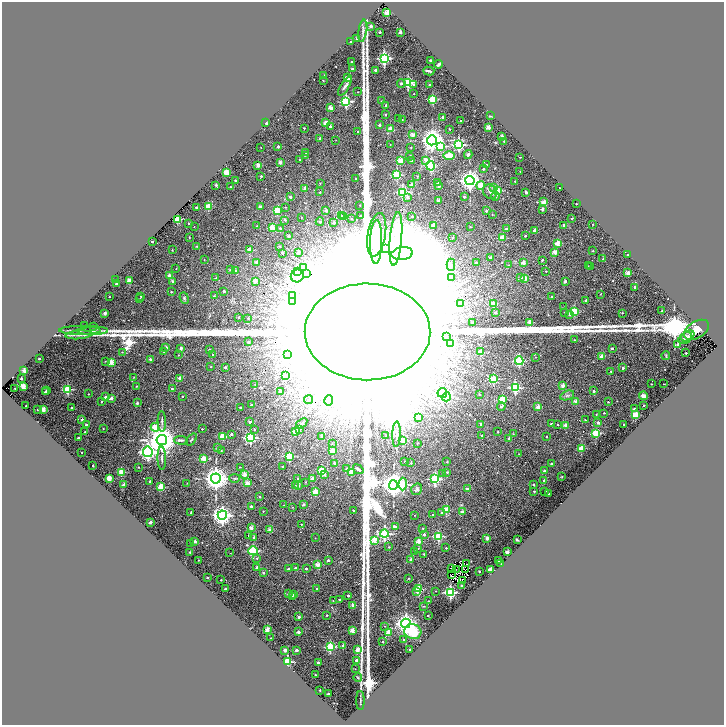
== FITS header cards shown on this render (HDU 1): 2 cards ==
NAXIS1  =                 1444
NAXIS2  =                 1445

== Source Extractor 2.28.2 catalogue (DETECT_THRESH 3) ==
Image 1444 x 1445 px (HDU 1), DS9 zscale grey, zoomed out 1/2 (1 PNG px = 2 x 2 image px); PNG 726 x 727 px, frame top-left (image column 1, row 1445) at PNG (2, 2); each listed source drawn as its Kron ellipse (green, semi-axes under 4 px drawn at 4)
Background 0.226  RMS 0.036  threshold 0.107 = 3 sigma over >= 5 px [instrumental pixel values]
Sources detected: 582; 69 cannot appear on this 1/2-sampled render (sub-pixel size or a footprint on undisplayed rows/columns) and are neither listed nor drawn; of the other 513, the 500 brightest by FLUX_AUTO listed and drawn (13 fainter detections omitted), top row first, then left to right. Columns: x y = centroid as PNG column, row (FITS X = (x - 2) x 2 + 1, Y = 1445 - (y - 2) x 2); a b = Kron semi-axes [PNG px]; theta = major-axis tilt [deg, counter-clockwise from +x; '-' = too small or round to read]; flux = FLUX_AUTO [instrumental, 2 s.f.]
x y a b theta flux
387 13 3 2 - 1.8e+02
371 26 2 2 - 5.0e+01
363 31 11 3 82 1.9e+01
380 32 2 2 - 3.0e+01
400 32 2 2 - 5.5e+01
357 38 2 2 - 5.1e+01
351 41 2 2 - 3.6e+01
384 58 4 3 - 1.3e+03
430 60 2 2 - 1.4e+01
351 61 2 2 - 1.8e+01
438 64 4 2 - 1.5e+01
352 69 2 2 - 3.1e+01
376 70 2 2 - 3.8e+01
429 71 5 2 - 1.1e+01
324 75 2 2 - 6.5e+00
348 78 2 2 - 1.5e+02
323 80 2 1 - 5.4e+00
408 83 3 3 - 6.3e+02
401 84 4 3 - 1.5e+01
414 84 3 2 - 2.3e+01
429 85 2 2 - 1.8e+01
345 86 11 4 58 2.2e+01
358 92 2 2 - 4.3e+00
414 94 2 1 - 4.8e+00
432 99 3 3 - 4.0e+02
346 101 4 4 - 5.9e+02
381 101 3 2 - 3.3e+00
386 105 2 2 - 1.6e+01
331 108 2 2 - 1.3e+02
386 115 2 2 - 1.4e+01
490 116 4 2 - 4.2e+00
442 117 2 2 - 2.4e+01
398 118 2 1 - 3.1e+00
402 120 2 2 - 6.1e+00
461 121 2 2 - 7.0e+00
266 123 3 2 - 3.5e+01
325 123 3 2 - 9.5e+01
379 125 2 2 - 2.6e+01
330 126 2 2 - 1.5e+01
488 127 2 2 - 1.0e+02
304 128 2 2 - 8.3e+00
390 129 2 2 - 1.2e+02
450 129 3 1 - 4.4e+00
358 131 2 2 - 1.3e+01
413 135 2 2 - 9.4e+01
502 136 2 2 - 7.1e+01
320 138 2 2 - 3.0e+01
336 140 2 1 - 2.2e+00
432 140 5 5 - 6.0e+03
504 141 2 2 - 5.7e+00
390 144 2 1 - 2.5e+00
459 145 4 4 - 1.2e+03
278 146 2 2 - 2.3e+01
441 146 3 3 - 4.3e+02
261 147 2 2 - 2.2e+00
411 147 2 1 - 4.8e+00
306 153 2 2 - 3.2e+00
305 155 3 3 - 4.7e+00
449 155 5 3 - 1.0e+02
468 155 4 3 - 1.4e+01
410 156 2 2 - 1.6e+01
520 157 2 2 - 5.2e+00
300 159 2 2 - 9.7e+00
400 160 2 2 - 1.3e+02
426 160 3 2 - 5.1e+01
411 161 2 2 - 1.9e+01
280 162 2 2 - 5.9e+01
258 165 2 2 - 7.6e+01
486 165 2 2 - 1.7e+01
431 166 5 3 - 5.4e+02
483 169 2 2 - 1.0e+01
520 171 2 1 - 2.5e+00
226 172 3 2 - 1.8e+02
397 175 3 3 - 3.9e+02
261 176 2 2 - 1.6e+01
417 176 3 2 - 3.3e+00
355 179 2 2 - 1.5e+01
235 180 2 2 - 8.0e+00
470 180 4 4 - 4.5e+03
515 181 2 2 - 7.3e+00
320 183 2 1 - 4.4e+00
438 183 3 2 - 1.2e+01
216 185 2 2 - 3.2e+01
411 185 2 2 - 6.9e+01
480 185 4 3 - 1.5e+02
439 186 2 2 - 3.3e+01
230 187 2 2 - 7.3e+00
305 188 2 2 - 4.3e+01
494 188 3 2 - 3.1e+01
559 188 2 1 - 4.5e+00
497 191 3 3 - 2.5e+02
320 192 2 2 - 9.5e+00
402 192 4 3 - 7.3e+02
490 192 8 6 -48 2.3e+01
526 192 2 2 - 6.0e+01
495 196 5 3 - 8.4e+00
291 197 2 2 - 4.0e+01
407 197 3 3 - 1.9e+01
464 197 2 2 - 2.3e+01
439 201 2 2 - 5.6e+01
543 202 2 2 - 1.1e+02
576 204 2 2 - 6.7e+00
360 205 2 2 - 4.3e+00
196 207 2 2 - 1.5e+01
208 207 3 3 - 2.8e+02
260 207 2 2 - 3.4e+01
285 207 2 1 - 3.6e+00
542 209 2 2 - 3.9e+01
277 210 3 3 - 2.1e+02
326 210 3 2 - 3.8e+01
486 211 2 2 - 1.9e+01
492 214 2 2 - 4.7e+00
341 216 2 2 - 1.6e+01
360 216 2 2 - 8.0e+00
412 216 2 2 - 1.0e+01
344 217 3 2 - 4.7e+00
301 218 2 1 - 3.2e+00
572 218 2 2 - 9.0e+00
177 219 3 3 - 3.6e+02
351 219 2 2 - 1.0e+01
285 220 2 2 - 2.0e+01
320 222 4 2 - 1.1e+01
334 222 2 2 - 5.4e+01
188 223 2 2 - 9.1e+00
593 224 2 2 - 4.8e+00
564 225 2 2 - 3.6e+01
256 226 2 2 - 4.5e+00
433 226 2 2 - 5.6e+01
470 226 2 2 - 5.8e+00
194 227 2 1 - 3.3e+00
273 227 3 2 - 1.3e+02
280 228 2 2 - 1.7e+01
506 229 2 2 - 1.5e+01
534 230 2 2 - 4.7e+01
377 235 22 9 80 7.9e+01
289 236 2 2 - 3.0e+01
525 236 2 2 - 1.6e+01
189 237 2 1 - 4.2e+00
452 237 3 3 - 1.0e+01
502 238 2 2 - 1.4e+02
396 239 27 6 85 1.3e+02
152 242 2 2 - 2.3e+01
376 242 22 6 88 1.3e+02
557 243 2 2 - 1.2e+02
197 246 4 3 - 6.2e+00
280 246 3 2 - 6.4e+00
385 248 2 2 - 1.4e+01
172 250 3 2 - 2.4e+00
250 250 2 2 - 1.8e+02
593 251 2 2 - 4.1e+00
298 252 4 3 - 2.3e+01
555 252 2 2 - 1.1e+02
283 253 3 2 - 1.3e+01
402 253 11 6 8 6.2e+01
627 255 2 2 - 1.5e+01
490 257 3 2 - 1.3e+01
603 259 2 2 - 1.3e+01
204 260 2 1 - 2.2e+00
542 260 2 2 - 1.1e+01
256 262 2 2 - 3.4e+01
476 263 2 2 - 2.4e+01
523 263 2 2 - 8.3e+01
451 265 6 3 -90 1.3e+01
508 265 2 2 - 3.8e+00
588 266 2 2 - 2.4e+00
590 267 2 2 - 2.3e+00
304 268 3 3 - 4.3e+01
176 269 2 1 - 3.4e+00
230 269 2 2 - 8.8e+00
236 271 2 2 - 5.5e+01
297 271 3 2 - 6.0e+01
546 271 2 2 - 6.3e+00
628 273 2 2 - 1.1e+02
307 274 2 2 - 2.0e+01
169 276 2 2 - 8.2e+01
297 276 6 6 - 1.0e+02
452 277 2 2 - 5.4e+00
521 277 2 2 - 3.9e+01
216 278 2 2 - 1.0e+01
525 278 2 2 - 1.2e+02
115 280 2 2 - 1.8e+01
129 281 2 2 - 1.4e+02
172 281 2 2 - 1.2e+01
255 281 2 2 - 6.4e+01
565 281 3 3 - 1.0e+01
116 284 2 2 - 2.5e+01
635 287 2 2 - 3.5e+01
224 291 2 2 - 2.0e+01
171 292 2 2 - 5.7e+00
600 294 2 2 - 3.3e+00
293 295 3 3 - 1.9e+02
141 296 2 2 - 8.7e+00
214 296 3 3 - 4.4e+00
109 297 2 2 - 6.6e+00
552 297 2 2 - 1.7e+01
184 298 6 4 -68 1.2e+01
140 299 2 2 - 6.4e+00
585 300 2 2 - 9.9e+00
292 301 3 3 - 9.3e+01
460 304 2 2 - 7.1e+01
494 304 2 2 - 9.6e+01
564 307 2 2 - 2.6e+00
662 311 3 2 - 6.6e+00
565 312 2 1 - 4.2e+00
574 312 3 3 - 2.7e+02
105 313 2 2 - 5.7e+01
495 313 2 2 - 1.6e+01
622 313 2 2 - 7.0e+00
569 314 3 2 - 1.3e+01
239 317 2 1 - 4.2e+00
248 318 2 2 - 5.8e+00
530 322 2 2 - 1.2e+02
473 323 2 2 - 4.1e+01
84 326 2 2 - 6.8e+00
94 327 2 2 - 1.0e+01
80 330 21 3 0 3.5e+01
696 330 14 8 31 8.1e+01
93 331 15 3 1 3.1e+01
367 332 63 48 -1 2.9e+06
79 335 13 2 5 1.8e+01
447 336 2 2 - 1.1e+01
688 336 7 5 33 2.4e+01
685 338 7 5 35 2.2e+01
574 340 2 2 - 3.4e+00
248 342 2 2 - 2.0e+01
450 343 3 2 - 6.9e+01
678 344 3 2 - 6.0e+01
166 347 2 2 - 4.6e+01
181 348 2 2 - 4.6e+01
612 348 2 2 - 2.6e+01
210 350 2 2 - 2.5e+01
164 351 2 2 - 2.1e+01
122 352 2 2 - 4.2e+00
481 352 2 2 - 1.1e+02
686 353 2 2 - 1.1e+01
213 354 2 2 - 5.8e+00
178 355 2 2 - 3.4e+00
287 355 3 2 - 5.3e+01
666 355 5 3 - 5.8e+00
601 356 2 2 - 7.7e+01
535 357 2 2 - 2.6e+00
39 358 2 2 - 1.5e+01
150 359 2 2 - 2.6e+01
105 361 3 2 - 4.1e+00
519 361 4 3 - 7.2e+02
111 362 3 3 - 1.6e+02
211 367 2 2 - 4.0e+00
225 367 2 2 - 2.1e+01
623 368 2 2 - 3.5e+01
24 370 2 2 - 1.1e+02
611 371 2 2 - 5.7e+00
285 376 2 2 - 5.8e+01
134 377 2 2 - 3.9e+00
21 378 2 2 - 2.7e+01
180 378 2 2 - 5.8e+01
494 379 3 3 - 4.1e+02
255 384 2 2 - 3.2e+00
651 384 2 2 - 4.6e+00
664 384 2 1 - 4.3e+00
563 385 2 2 - 7.8e+01
23 386 2 2 - 1.5e+02
136 386 2 2 - 7.8e+00
515 387 4 3 - 7.6e+02
15 388 2 2 - 9.7e+00
68 389 3 3 - 4.7e+02
172 389 2 2 - 1.5e+01
47 390 2 2 - 1.6e+01
594 391 2 2 - 2.2e+01
45 392 2 2 - 1.7e+01
281 392 2 2 - 7.5e+01
442 393 5 4 - 9.4e+02
89 394 2 2 - 4.8e+00
479 394 2 2 - 8.2e+00
567 395 7 4 20 2.0e+01
183 396 2 1 - 5.0e+00
643 396 4 3 - 3.3e+01
105 397 2 2 - 4.5e+01
446 397 5 4 - 3.5e+02
111 398 2 2 - 4.3e+01
502 399 3 3 - 3.2e+02
308 400 4 3 - 9.4e+00
329 400 5 3 - 8.4e+01
101 401 2 2 - 6.9e+00
576 401 2 2 - 7.2e+01
608 402 2 2 - 7.4e+00
137 403 2 2 - 2.5e+01
251 405 2 2 - 3.0e+01
644 405 2 2 - 2.0e+01
26 406 2 2 - 6.4e+00
501 406 4 3 - 1.1e+01
240 407 2 2 - 7.1e+00
538 407 2 2 - 1.1e+02
72 408 2 2 - 7.3e+00
38 409 2 2 - 5.3e+00
43 409 2 2 - 1.2e+02
634 409 2 2 - 3.3e+01
604 413 2 2 - 7.7e+00
596 414 3 2 - 6.5e+00
635 415 3 3 - 3.1e+02
418 417 4 3 - 4.5e+01
82 419 2 2 - 2.7e+01
585 420 2 2 - 4.3e+00
162 421 10 3 -88 1.5e+01
250 422 2 2 - 3.2e+01
302 423 6 4 35 1.4e+01
598 423 3 2 - 2.7e+01
481 424 2 2 - 1.4e+01
551 424 2 2 - 1.1e+01
86 425 2 2 - 2.3e+01
557 425 2 2 - 1.2e+01
566 425 2 2 - 8.3e+01
624 425 2 2 - 2.0e+01
155 427 4 3 - 1.8e+02
103 429 2 2 - 5.6e+00
202 429 2 2 - 5.9e+00
254 429 2 2 - 9.9e+00
299 429 2 2 - 2.9e+01
295 431 2 2 - 7.9e+01
85 432 2 2 - 1.2e+01
498 432 2 2 - 5.8e+00
596 433 3 3 - 3.5e+02
231 434 2 2 - 2.4e+01
396 434 13 3 88 2.3e+01
513 434 2 2 - 3.7e+00
482 435 2 2 - 1.1e+01
223 436 3 3 - 2.2e+02
322 436 2 2 - 1.9e+01
386 436 2 2 - 4.6e+00
546 436 2 2 - 5.7e+00
250 437 4 4 - 8.7e+02
78 438 2 2 - 2.6e+01
509 438 2 2 - 2.0e+01
191 439 7 3 52 7.7e+00
162 440 5 5 - 1.3e+04
181 440 7 3 -3 1.3e+01
403 440 3 2 - 1.4e+02
332 443 2 2 - 4.1e+00
417 443 2 2 - 4.6e+00
217 448 2 2 - 2.6e+00
581 448 3 2 - 1.9e+02
221 450 2 2 - 2.7e+00
333 451 3 2 - 1.2e+02
82 452 2 2 - 6.5e+00
148 452 5 4 - 2.2e+03
519 454 2 1 - 2.4e+00
289 456 3 3 - 3.9e+02
162 458 12 3 -89 1.8e+01
204 459 3 3 - 2.0e+02
405 461 2 2 - 1.1e+01
447 462 2 2 - 6.2e+00
334 463 3 2 - 9.6e+00
411 463 2 2 - 5.6e+00
551 463 2 2 - 1.1e+01
93 465 2 2 - 8.8e+00
282 466 2 2 - 6.0e+00
138 467 2 2 - 4.7e+00
240 467 2 1 - 2.4e+00
347 469 3 3 - 1.6e+01
358 469 6 3 -37 1.4e+01
321 470 3 3 - 2.2e+02
544 471 2 2 - 1.7e+01
121 472 3 2 - 1.8e+02
351 472 2 2 - 1.5e+02
447 472 2 2 - 7.7e+00
443 473 2 2 - 7.0e+00
245 474 2 2 - 1.3e+02
324 474 2 2 - 4.8e+01
562 477 3 2 - 3.8e+00
109 478 3 2 - 1.9e+02
216 478 5 5 - 7.0e+03
235 478 5 3 - 9.9e+00
312 478 2 2 - 4.6e+01
298 479 3 2 - 6.1e+00
435 479 4 3 - 8.2e+02
544 480 2 2 - 1.4e+01
150 481 2 2 - 2.4e+01
305 482 2 2 - 4.7e+00
187 483 2 1 - 2.1e+00
247 483 2 2 - 1.1e+02
403 484 6 4 89 2.7e+02
123 485 2 2 - 6.0e+01
298 485 2 2 - 1.8e+01
393 485 5 4 - 6.6e+03
533 485 2 2 - 1.0e+01
295 486 2 2 - 4.5e+00
161 487 3 3 - 2.1e+02
417 489 6 5 - 1.6e+01
467 489 2 2 - 5.0e+01
534 491 2 2 - 9.1e+00
545 491 2 2 - 7.6e+00
315 492 3 2 - 1.8e+02
548 494 2 2 - 7.3e+00
260 497 2 2 - 1.3e+01
304 504 2 2 - 2.5e+01
284 505 2 2 - 3.0e+00
251 506 2 2 - 1.6e+01
292 507 2 2 - 3.1e+00
353 510 2 2 - 8.2e+00
446 510 3 3 - 2.1e+02
263 511 2 2 - 4.9e+00
442 512 2 2 - 9.5e+00
462 512 2 2 - 5.5e+01
191 513 2 2 - 5.4e+00
222 515 4 4 - 3.9e+03
414 515 2 2 - 5.4e+00
433 515 2 2 - 8.4e+00
150 522 2 2 - 5.5e+01
301 524 2 1 - 3.9e+00
395 527 2 2 - 8.3e+01
251 528 2 2 - 9.4e+01
423 528 2 2 - 5.2e+00
270 530 2 2 - 6.2e+01
384 534 4 4 - 1.0e+03
424 534 2 2 - 3.6e+01
249 535 2 2 - 3.2e+01
439 536 4 3 - 4.2e+02
254 537 2 2 - 1.3e+01
315 538 2 1 - 2.2e+00
487 538 2 2 - 4.5e+01
374 540 3 3 - 2.1e+02
517 540 3 2 - 8.2e+00
195 541 2 2 - 3.9e+01
419 541 2 2 - 1.2e+02
191 544 2 2 - 1.8e+01
389 547 2 2 - 5.7e+00
446 548 3 2 - 6.0e+00
418 549 2 2 - 1.2e+01
253 551 4 3 - 7.8e+02
415 551 2 2 - 7.0e+00
190 552 2 2 - 7.1e+00
507 552 2 2 - 1.3e+02
230 553 2 1 - 2.0e+00
424 554 2 2 - 4.8e+00
257 558 3 2 - 5.7e+00
411 559 2 2 - 5.8e+01
199 560 3 2 - 5.6e+00
328 560 2 2 - 1.9e+01
498 561 2 2 - 2.9e+01
466 564 3 1 - 5.0e+00
501 564 2 1 - 3.0e+00
318 565 2 2 - 1.3e+02
257 567 2 2 - 2.7e+01
295 568 2 2 - 5.6e+01
288 569 2 2 - 2.9e+01
306 569 2 2 - 1.9e+01
452 569 2 1 - 2.9e+00
457 570 2 1 - 2.0e+00
465 570 2 1 - 2.4e+00
490 570 2 2 - 1.9e+02
479 571 2 2 - 2.0e+01
263 573 2 2 - 2.6e+01
451 575 2 1 - 2.9e+00
207 577 2 2 - 1.5e+01
409 578 3 2 - 3.0e+00
221 580 2 2 - 7.1e+00
463 580 3 2 - 9.5e+00
462 586 2 2 - 5.1e+01
225 589 2 2 - 1.8e+01
317 589 2 2 - 1.0e+01
419 589 3 3 - 3.9e+02
417 591 3 2 - 4.1e+01
436 591 2 1 - 2.4e+00
450 592 3 3 - 1.0e+03
288 594 2 2 - 2.2e+01
293 594 2 2 - 1.4e+01
348 595 2 2 - 1.9e+01
292 597 3 3 - 9.9e+00
339 599 2 2 - 6.7e+00
333 600 2 2 - 2.4e+00
428 601 2 1 - 4.9e+00
353 605 2 2 - 1.1e+02
424 606 4 2 - 4.7e+00
327 615 2 2 - 7.3e+00
428 615 2 2 - 1.0e+01
299 617 2 2 - 4.0e+01
406 623 5 4 - 4.6e+03
384 626 2 2 - 2.1e+00
267 630 2 2 - 1.6e+02
352 630 2 2 - 1.4e+02
413 631 8 7 - 1.9e+02
298 632 2 2 - 6.5e+01
388 633 2 2 - 1.7e+02
271 638 2 1 - 3.7e+00
404 640 3 2 - 1.4e+01
383 642 2 2 - 1.3e+01
343 646 2 2 - 6.8e+01
330 647 3 3 - 5.3e+02
410 649 2 2 - 2.2e+01
285 650 2 2 - 6.6e+01
296 650 2 2 - 3.9e+01
357 650 2 2 - 8.4e+01
356 660 2 2 - 4.0e+01
287 661 3 3 - 5.6e+02
318 663 2 2 - 5.2e+01
355 669 2 2 - 2.3e+00
315 675 2 2 - 6.6e+00
358 677 4 3 - 6.7e+00
320 690 2 2 - 1.2e+01
328 694 2 2 - 1.5e+01
360 701 9 2 -90 7.8e+00
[13 fainter detections neither listed nor drawn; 69 sub-pixel or undisplayed-footprint detections neither listed nor drawn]